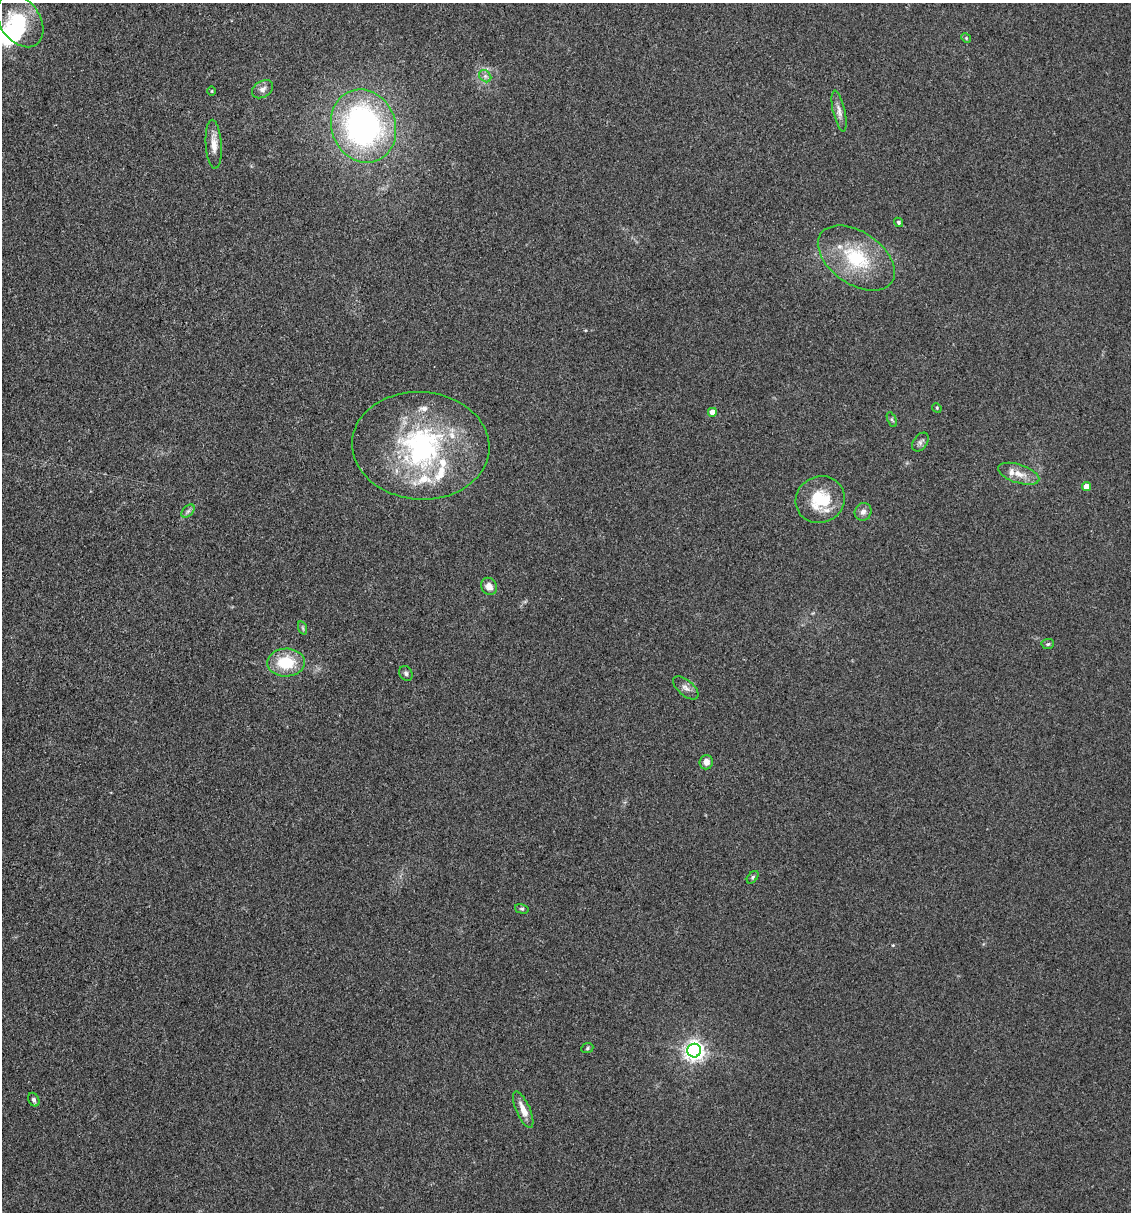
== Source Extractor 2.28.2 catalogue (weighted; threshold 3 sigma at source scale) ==
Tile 11 of 4 x 4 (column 3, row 3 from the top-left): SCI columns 2489-3617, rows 1212-2421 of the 4860 x 4841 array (HDU 1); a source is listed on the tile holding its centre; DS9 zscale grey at full resolution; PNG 1133 x 1214 px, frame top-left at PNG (2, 3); each listed source drawn as its Kron ellipse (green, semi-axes under 4 px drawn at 4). Shown black and unused: <1% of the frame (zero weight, under 3 of 4 exposures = <1% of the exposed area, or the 3 px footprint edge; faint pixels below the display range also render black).
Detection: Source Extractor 2.28.2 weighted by HDU 2 'WHT'; one run over the whole footprint, this tile lists its part. Background 0.112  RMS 0.0067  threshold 0.0302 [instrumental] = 3 sigma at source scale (4.5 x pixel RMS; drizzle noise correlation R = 1.50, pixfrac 1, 0.05/0.05 arcsec/px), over >= 5 px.
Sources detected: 42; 3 inside a brighter object's white glare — neither listed nor drawn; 6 inside a brighter listed object's ellipse — not listed separately; the other 33 listed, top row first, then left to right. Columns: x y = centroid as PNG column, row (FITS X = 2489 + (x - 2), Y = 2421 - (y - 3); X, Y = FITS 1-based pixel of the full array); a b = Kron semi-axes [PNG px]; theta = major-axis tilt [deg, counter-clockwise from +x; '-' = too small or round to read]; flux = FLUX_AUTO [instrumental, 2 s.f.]
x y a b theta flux
20 21 29 20 -55 35
966 38 5 4 - 0.85
485 76 7 5 -45 1.9
263 89 11 8 32 3.5
212 91 5 3 - 0.59
839 111 21 6 -77 4.3
364 126 37 32 -70 190
214 144 24 8 -86 7.6
898 222 5 4 - 1.1
856 258 43 26 -34 44
937 408 5 4 - 0.79
712 412 4 4 - 7.4
892 420 8 4 -63 1.1
920 442 10 7 53 2.1
421 446 69 54 -4 130
1019 474 21 9 -18 8.3
1086 487 4 4 - 7.1
820 500 25 23 27 28
188 511 8 4 45 1.6
863 512 9 8 - 3.4
489 586 9 7 -59 5
303 628 7 4 -71 1.2
1048 644 6 5 - 1.1
286 663 19 14 2 25
406 673 8 6 -55 1.6
686 688 15 7 -40 3.7
706 762 7 7 - 4.3
753 877 7 4 50 1.1
522 909 7 4 -16 1.1
587 1048 6 5 - 1
694 1051 7 7 - 370
34 1100 7 5 -63 1.8
523 1110 19 7 -66 7.5